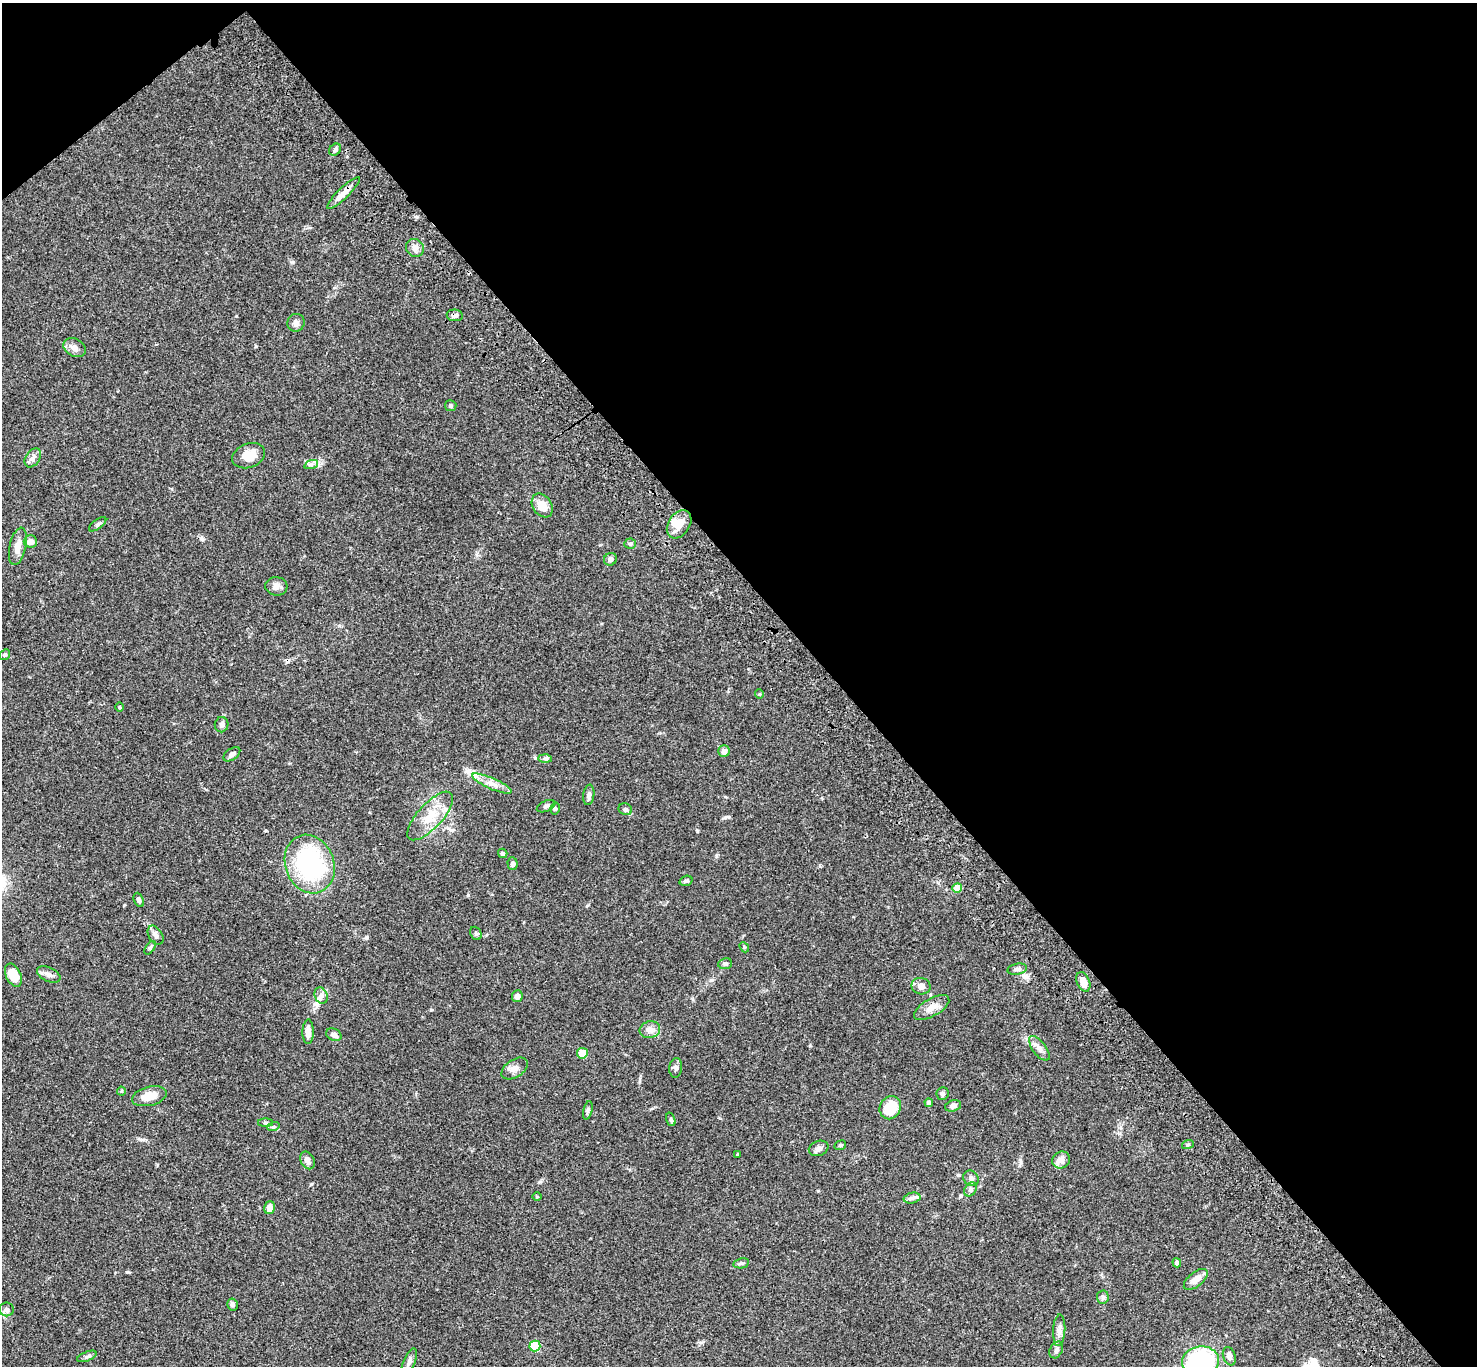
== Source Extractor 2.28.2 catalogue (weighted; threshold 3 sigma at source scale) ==
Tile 3 of 4 x 4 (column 3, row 1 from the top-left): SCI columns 3054-4528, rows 4476-5839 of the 6106 x 6082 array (HDU 1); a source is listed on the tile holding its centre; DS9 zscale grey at full resolution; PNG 1479 x 1368 px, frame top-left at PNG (2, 3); each listed source drawn as its Kron ellipse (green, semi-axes under 4 px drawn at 4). Shown black and unused: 44% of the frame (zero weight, under 3 of 4 exposures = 6% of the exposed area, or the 3 px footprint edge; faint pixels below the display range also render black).
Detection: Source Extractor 2.28.2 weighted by HDU 2 'WHT'; one run over the whole footprint, this tile lists its part. Background 0.0592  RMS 0.0053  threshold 0.0239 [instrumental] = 3 sigma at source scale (4.5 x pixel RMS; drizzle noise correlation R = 1.50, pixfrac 1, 0.05/0.05 arcsec/px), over >= 5 px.
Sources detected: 93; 1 inside a brighter object's white glare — neither listed nor drawn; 1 inside a brighter listed object's ellipse — not listed separately; the other 91 listed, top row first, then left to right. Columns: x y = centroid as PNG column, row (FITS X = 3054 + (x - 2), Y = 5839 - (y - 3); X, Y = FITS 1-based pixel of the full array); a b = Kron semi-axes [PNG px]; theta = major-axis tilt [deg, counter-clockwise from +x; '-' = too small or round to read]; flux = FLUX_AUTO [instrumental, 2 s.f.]
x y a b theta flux
335 150 6 5 - 1.3
343 193 22 5 44 4.7
415 248 9 8 - 2.8
455 315 8 6 -8 1.8
296 323 9 8 - 2.2
75 348 12 9 -30 2.9
451 406 5 5 - 0.92
249 456 17 12 20 6.6
33 458 10 7 56 2
311 465 7 4 19 1.2
542 505 13 9 -57 6.6
98 524 10 4 36 1.2
679 524 15 10 57 6.7
30 541 6 6 - 3.3
630 544 6 5 - 0.84
18 546 19 8 77 5
610 559 7 6 - 1.7
276 586 11 9 -6 2.9
5 655 6 5 - 0.86
759 694 4 4 - 0.55
120 707 5 3 - 0.43
222 725 7 6 - 1.4
724 751 6 5 - 2.9
232 754 9 5 35 1.7
545 758 7 4 -1 0.96
492 784 21 5 -24 4.2
589 795 10 5 82 2
546 806 10 5 23 1.3
555 808 6 4 78 0.87
625 809 7 5 -24 1.2
430 816 31 12 48 11
503 853 5 4 - 1.2
310 864 30 24 -69 64
512 864 6 5 - 1.3
686 881 7 5 17 1.1
957 888 5 5 - 9.3
139 900 7 4 -67 0.97
476 933 7 5 -68 1
155 935 10 6 -57 2.1
744 947 5 4 - 0.66
150 948 8 4 55 0.86
725 964 7 5 8 1.2
1017 969 10 5 12 1.4
49 974 13 7 -26 2.5
13 975 12 7 -66 9.5
1083 982 10 6 -66 4.6
921 986 9 8 - 3.2
321 996 8 6 -70 2
517 996 6 5 - 2.4
932 1007 20 9 30 4.8
650 1030 10 8 16 2.8
308 1032 12 5 89 3.9
334 1035 8 6 -26 1.8
1039 1048 14 6 -53 2.8
582 1053 5 5 - 9.2
515 1068 15 8 33 3
676 1068 10 6 82 1.5
121 1091 4 4 - 0.57
942 1094 6 6 - 1.4
149 1096 17 9 14 7.6
929 1103 4 4 - 2
953 1106 8 5 16 2.2
890 1108 12 10 60 15
588 1110 9 4 76 1.1
671 1119 7 4 -72 0.82
266 1123 7 4 0 0.8
273 1127 6 4 18 0.75
1188 1144 6 3 20 0.71
840 1145 6 4 22 0.74
819 1148 10 7 21 2
737 1154 4 2 - 0.39
307 1160 9 6 -63 2.4
1061 1160 9 8 - 3.4
971 1178 8 7 - 1.8
970 1189 8 5 56 1.2
537 1197 5 3 - 0.48
912 1198 8 5 12 1.5
269 1207 6 5 - 3.9
741 1263 8 5 10 1
1177 1263 4 4 - 1.7
1196 1279 14 7 39 4.3
1103 1297 6 6 - 1.2
232 1305 6 5 - 1.4
7 1309 7 7 - 1.5
1059 1330 16 6 87 2.6
535 1346 5 5 - 19
1056 1350 9 6 62 1.4
87 1356 10 4 21 1.2
1229 1356 9 6 -73 2.5
409 1361 14 6 66 2
1200 1361 18 14 7 57
Overlapping masked pixels (flux is a lower limit): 2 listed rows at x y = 343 193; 455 315
Isophote crosses this tile's border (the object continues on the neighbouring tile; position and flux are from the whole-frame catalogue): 1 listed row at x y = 1200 1361
Unlisted compact peaks at least as high as the median listed source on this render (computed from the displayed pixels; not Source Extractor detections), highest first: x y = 127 1272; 697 831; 256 346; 124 905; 311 1184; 716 856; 367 937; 431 1010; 958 1175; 961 1196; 810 1046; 236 316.